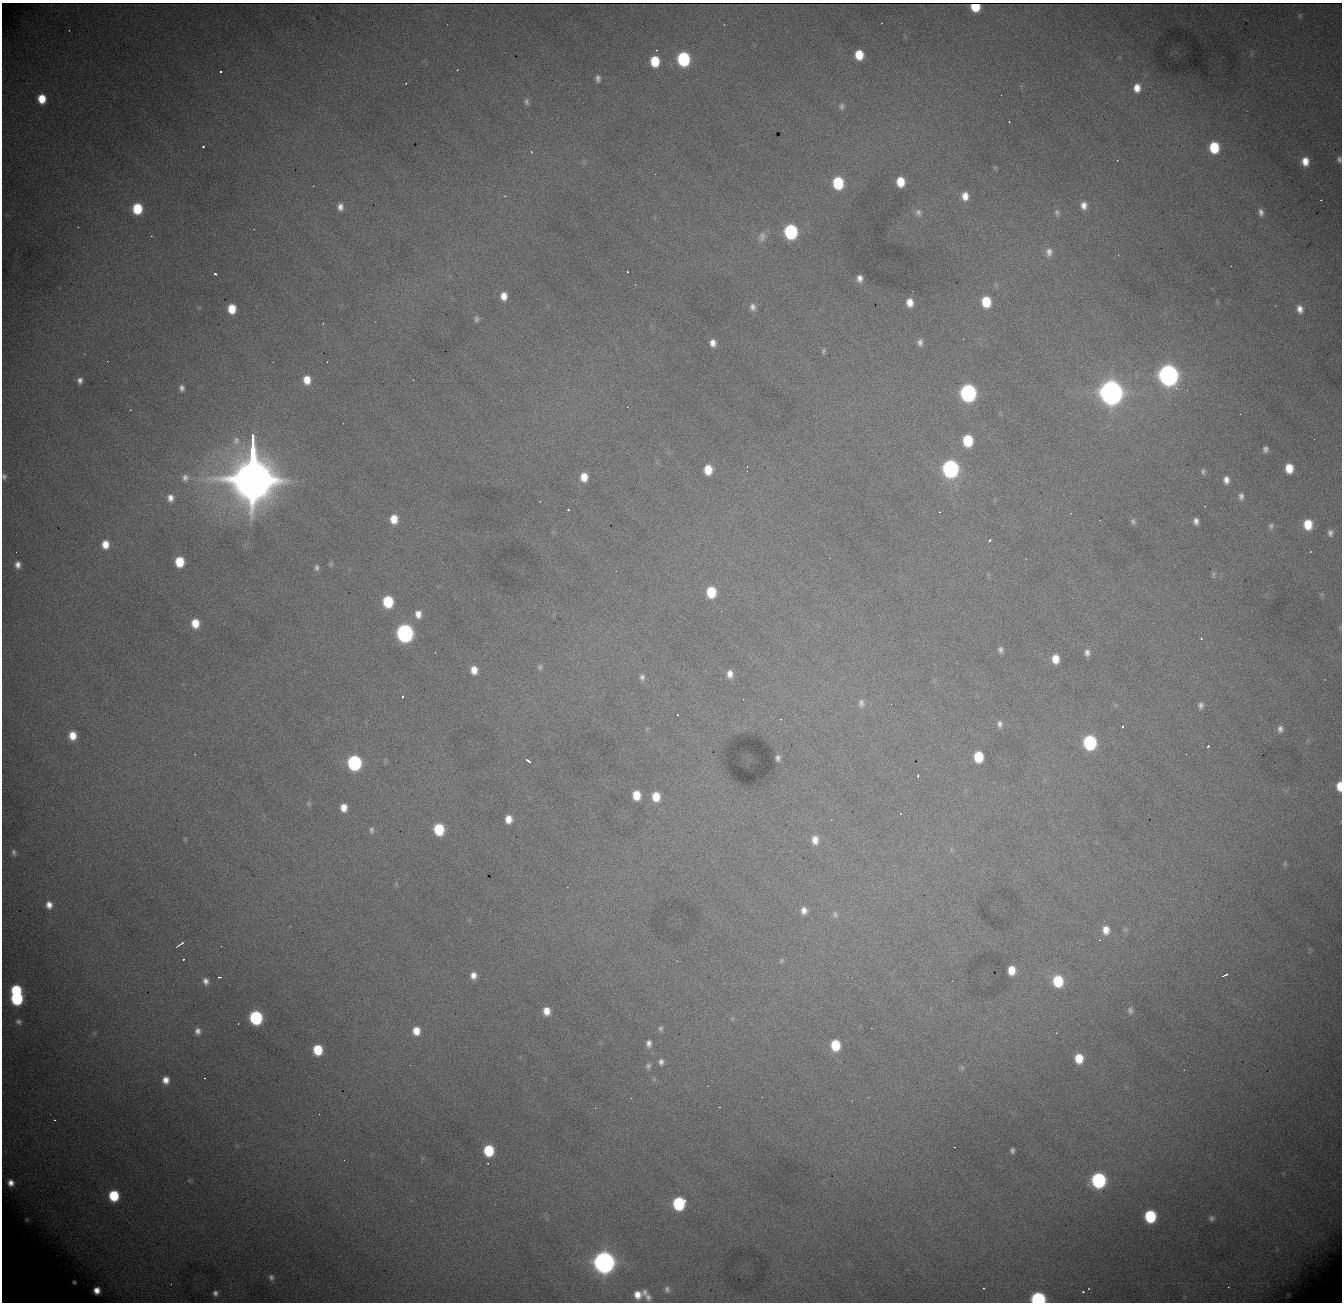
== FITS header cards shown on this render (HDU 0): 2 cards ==
NAXIS1  = 1340
NAXIS2  = 1300

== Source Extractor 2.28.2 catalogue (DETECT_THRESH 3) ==
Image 1340 x 1300 px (HDU 0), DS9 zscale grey, 1 PNG px = 1 image px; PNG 1344 x 1304 px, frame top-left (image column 1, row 1300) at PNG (2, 3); no overlay
Background 1930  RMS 23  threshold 69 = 3 sigma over >= 5 px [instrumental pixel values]
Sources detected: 198; all 198 listed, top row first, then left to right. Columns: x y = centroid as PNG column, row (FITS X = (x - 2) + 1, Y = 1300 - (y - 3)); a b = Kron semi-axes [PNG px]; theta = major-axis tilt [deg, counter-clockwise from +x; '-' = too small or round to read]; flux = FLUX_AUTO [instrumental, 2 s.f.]
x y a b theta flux
975 7 7 6 - 4.2e+04
1300 16 7 5 84 2.8e+03
724 25 3 2 - 8.3e+02
656 50 3 2 - 2.9e+03
859 55 8 7 - 4.0e+04
683 59 9 8 - 2.1e+05
655 61 8 7 - 5.6e+04
457 70 3 2 - 9.7e+02
221 72 3 3 - 4.3e+03
598 79 9 7 -80 6.5e+03
406 83 3 2 - 9.7e+02
1137 88 9 7 88 1.8e+04
1001 95 2 2 - 6.3e+02
42 99 8 7 - 3.4e+04
526 102 9 6 -82 4.5e+03
842 106 9 6 82 4.8e+03
1009 122 3 2 - 1.8e+03
203 146 3 3 - 6.1e+03
1214 147 10 8 -84 6.9e+04
531 152 4 3 - 1.2e+03
1339 159 9 6 -81 5.7e+03
1117 160 2 2 - 1.1e+03
1305 161 9 8 - 2.1e+04
995 168 6 5 - 2.1e+03
655 174 2 2 - 9.8e+02
900 182 8 7 - 3.6e+04
838 183 9 8 - 1.0e+05
313 186 2 2 - 1.1e+03
505 196 4 2 - 9.4e+02
965 196 10 8 -89 1.9e+04
1321 200 2 2 - 1.1e+03
1084 205 10 8 -87 1.3e+04
340 207 9 7 87 1.0e+04
137 209 8 7 - 7.0e+04
1057 212 9 7 -60 5.2e+03
1261 212 9 6 -79 7.8e+03
918 213 12 9 -71 9.4e+03
78 227 2 2 - 8.0e+02
254 229 2 2 - 1.3e+03
791 232 9 8 - 2.3e+05
762 237 13 9 83 9.6e+03
1049 252 11 9 86 1.0e+04
1118 255 2 2 - 1.2e+03
628 272 3 2 - 2.5e+03
215 274 4 3 - 4.7e+03
860 278 8 6 -88 9.4e+03
504 296 9 7 -87 1.7e+04
910 302 9 7 -84 1.8e+04
986 302 9 8 - 5.9e+04
753 307 10 8 -76 8.2e+03
232 309 8 7 - 3.4e+04
1300 309 10 7 -77 1.2e+04
477 319 7 6 - 4.9e+03
323 323 2 2 - 1.2e+03
713 343 8 6 -85 1.1e+04
920 343 9 7 88 7.0e+03
823 351 6 4 82 2.8e+03
107 361 2 2 - 7.5e+02
1168 375 10 9 - 1.3e+06
80 380 7 6 - 7.3e+03
307 380 9 7 -87 2.3e+04
413 380 2 2 - 7.3e+02
182 388 7 6 - 6.2e+03
968 393 10 8 -85 5.3e+05
1111 393 11 9 -83 2.5e+06
236 441 12 9 74 1.2e+04
968 441 9 7 -85 7.5e+04
1265 449 6 5 - 5.8e+03
1289 468 8 7 - 3.0e+04
950 469 10 8 -84 5.4e+05
253 470 49 12 -90 1.9e+07
708 470 8 7 - 3.2e+04
1203 471 8 5 -82 3.9e+03
4 476 7 6 - 4.4e+03
584 477 9 7 -89 2.3e+04
185 478 10 9 - 8.8e+03
1226 480 9 7 -86 1.1e+04
1241 496 9 6 -86 6.5e+03
170 498 11 8 -81 1.2e+04
568 510 3 3 - 2.2e+03
394 519 9 8 - 2.6e+04
1196 521 7 5 -83 7.4e+03
1133 522 8 6 -42 4.0e+03
1308 524 9 8 - 3.8e+04
1271 526 8 7 - 4.7e+03
1330 533 9 6 -87 6.3e+03
990 540 4 3 - 2.9e+03
105 544 9 7 -89 2.2e+04
179 562 8 7 - 5.0e+04
331 564 6 5 - 2.5e+03
18 565 8 7 - 1.0e+04
317 567 8 6 -89 4.5e+03
1214 575 10 5 84 3.3e+03
711 592 9 7 -87 6.1e+04
1322 594 6 4 71 2.3e+03
388 602 9 7 -85 8.2e+04
721 611 2 2 - 8.6e+02
418 614 10 8 -87 1.4e+04
195 623 8 7 - 2.9e+04
405 633 10 8 -85 6.3e+05
1201 639 3 2 - 1.7e+03
1000 650 8 5 -82 5.8e+03
435 652 2 2 - 1.7e+03
1087 653 8 6 -82 6.9e+03
1055 659 9 7 -87 2.3e+04
540 667 8 6 76 3.9e+03
474 670 8 7 - 1.8e+04
730 674 9 7 -89 1.3e+04
642 677 9 7 -79 6.6e+03
402 696 3 3 - 1.8e+03
743 699 2 2 - 8.3e+02
861 703 11 8 -84 8.2e+03
1200 705 8 6 85 6.2e+03
1000 724 9 6 -81 6.5e+03
1123 726 3 3 - 2.7e+03
1280 729 9 7 84 6.8e+03
73 735 8 7 - 2.4e+04
1090 742 9 8 - 2.1e+05
1208 746 4 3 - 4.4e+03
195 754 2 2 - 9.8e+02
978 757 9 7 -87 5.7e+04
778 758 5 4 - 4.5e+03
528 761 7 3 -37 3.9e+03
354 763 9 8 - 2.7e+05
918 776 4 2 - 5.4e+03
1339 786 8 5 89 2.6e+04
636 795 8 7 - 3.2e+04
656 797 10 8 -85 3.1e+04
308 804 8 5 -89 3.2e+03
344 807 8 7 - 1.8e+04
508 819 8 6 -88 1.8e+04
439 829 9 7 -83 8.2e+04
371 830 9 6 -85 4.8e+03
185 839 6 4 -73 1.8e+03
815 840 10 8 -84 1.5e+04
14 852 7 5 -82 4.2e+03
1285 864 7 5 82 2.3e+03
49 905 9 7 -78 1.3e+04
804 911 9 7 -89 1.1e+04
835 914 10 7 -78 5.0e+03
1106 930 10 8 -82 1.7e+04
1100 940 3 2 - 2.8e+03
180 944 9 2 34 4.9e+03
221 946 2 2 - 6.5e+02
184 959 3 3 - 4.7e+03
781 961 8 6 53 3.0e+03
1011 970 8 6 -89 2.6e+04
473 975 8 7 - 1.2e+04
1225 975 7 2 26 3.3e+03
220 977 4 2 - 2.8e+03
206 981 9 7 -78 8.5e+03
1058 981 9 8 - 7.1e+04
16 990 7 7 - 8.4e+04
17 998 9 8 - 1.6e+05
1130 1010 9 7 -82 5.4e+03
547 1011 8 7 - 1.9e+04
256 1018 9 8 - 2.0e+05
18 1022 8 7 - 5.2e+03
238 1024 2 2 - 3.0e+03
660 1029 7 6 - 3.7e+03
198 1031 8 7 - 8.2e+03
416 1031 9 8 - 2.3e+04
649 1043 9 7 -87 7.6e+03
835 1045 9 7 -85 5.8e+04
318 1050 8 7 - 5.6e+04
1079 1058 9 7 -86 3.4e+04
661 1062 8 6 -89 6.1e+03
648 1066 8 6 69 4.7e+03
962 1068 7 5 -19 2.9e+03
205 1078 2 2 - 9.0e+02
166 1080 8 7 - 1.4e+04
868 1097 2 2 - 7.8e+02
719 1107 2 2 - 8.8e+02
55 1120 3 2 - 1.1e+03
489 1150 8 7 - 7.8e+04
1012 1150 5 4 - 4.4e+03
189 1180 6 5 - 2.1e+03
1098 1180 9 8 - 3.0e+05
11 1183 6 5 - 9.3e+03
114 1196 8 7 - 7.8e+04
679 1203 9 8 - 1.6e+05
1150 1216 9 8 - 1.2e+05
1212 1218 6 6 - 4.3e+03
27 1219 6 5 - 2.2e+03
604 1262 10 9 - 1.7e+06
271 1277 8 7 - 5.7e+03
74 1282 4 4 - 3.2e+03
1228 1287 3 2 - 1.4e+03
983 1288 3 2 - 1.8e+03
667 1289 8 7 - 5.2e+03
1088 1289 3 2 - 1.5e+03
97 1290 6 6 - 1.3e+04
645 1292 8 6 -77 5.9e+03
1083 1292 3 3 - 1.6e+03
215 1293 6 6 - 5.9e+03
637 1295 8 7 - 1.7e+04
648 1297 8 7 - 6.2e+03
1038 1299 8 7 - 3.0e+05
At the frame edge (FLAGS 8, measured only in part): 4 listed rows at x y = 1339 159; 4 476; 1339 786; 1038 1299